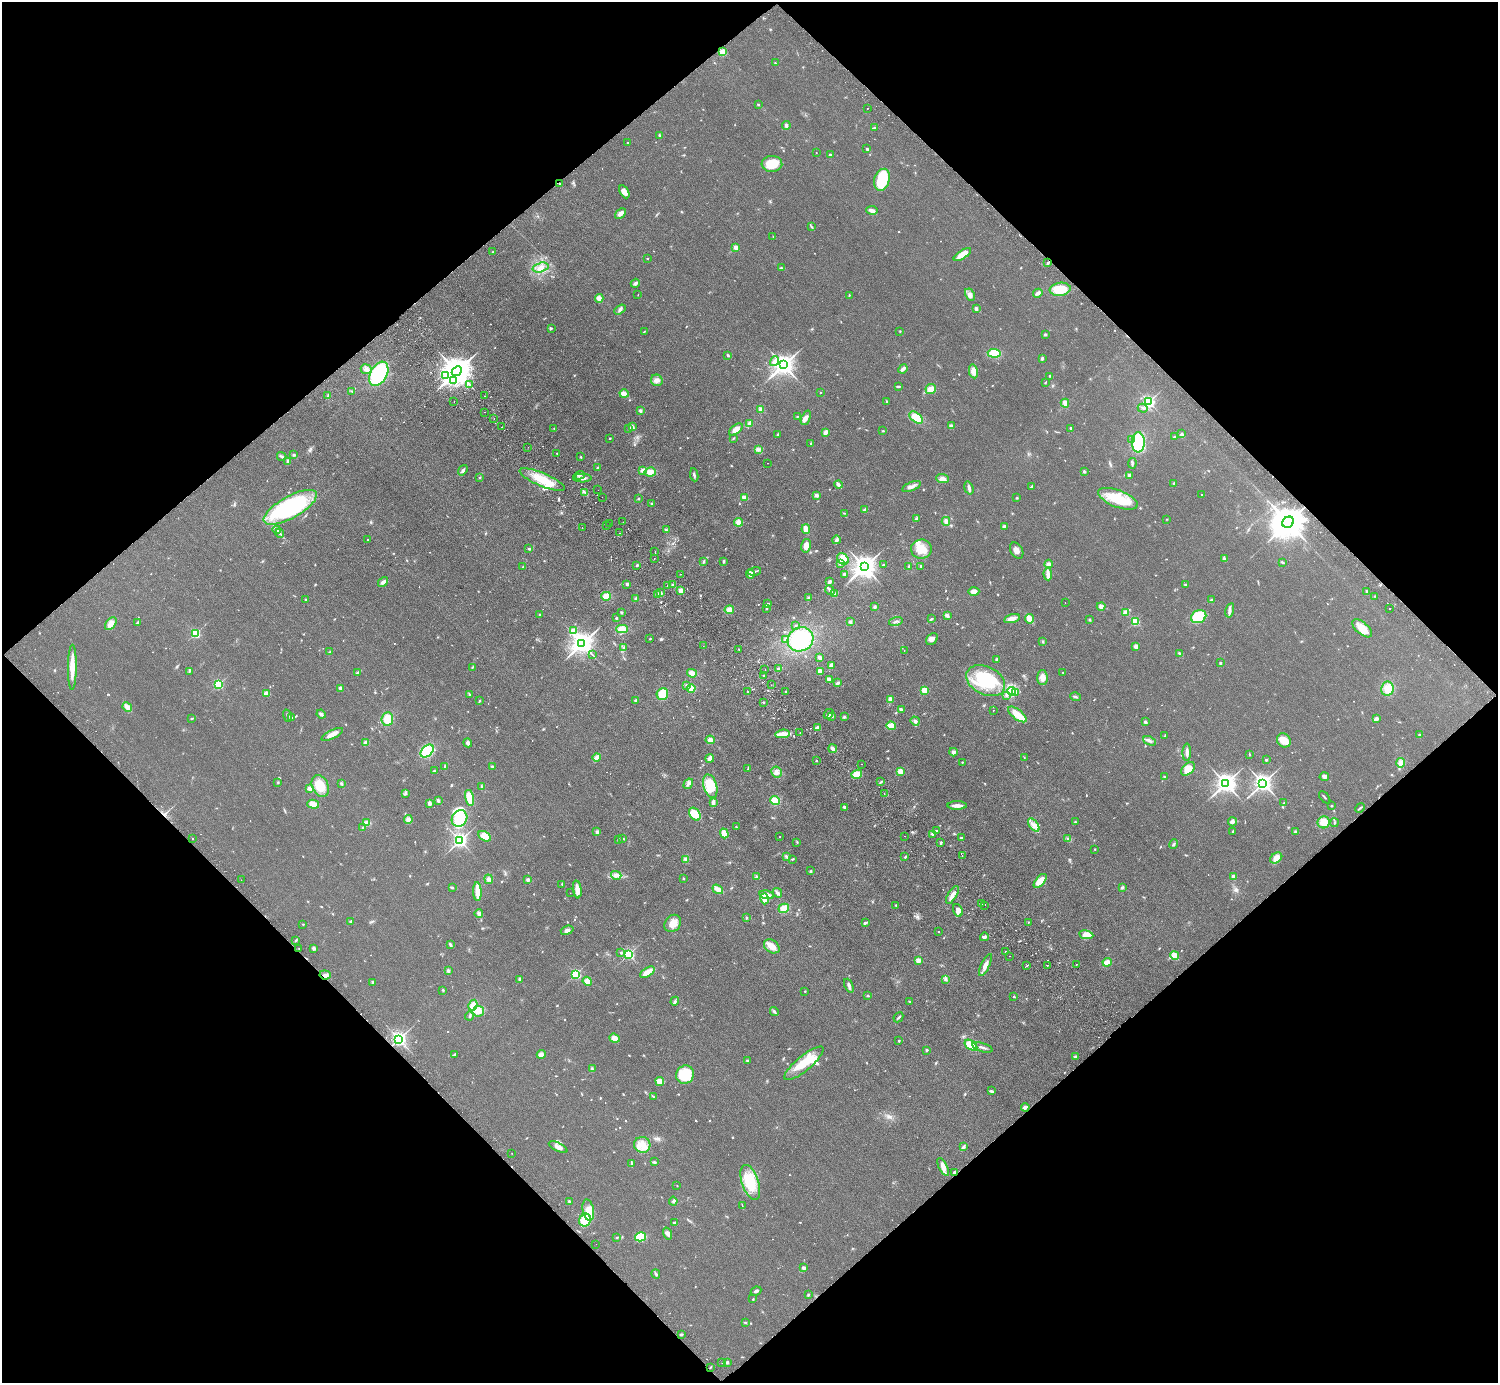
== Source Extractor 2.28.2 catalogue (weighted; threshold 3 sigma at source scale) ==
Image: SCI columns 45-6028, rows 202-5723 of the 6072 x 6066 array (HDU 1 of 3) = the unmasked area's bounding box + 8 px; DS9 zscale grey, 4 x 4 block average (1 PNG px = mean of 4 x 4 image px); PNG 1500 x 1385 px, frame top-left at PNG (2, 2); each listed source drawn as its Kron ellipse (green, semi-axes under 4 px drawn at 4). Shown black and unused: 50% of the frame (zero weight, under 2 of 3 exposures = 3% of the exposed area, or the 3 px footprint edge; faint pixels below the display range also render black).
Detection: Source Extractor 2.28.2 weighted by HDU 2 'WHT'. Background 0.0639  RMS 0.0091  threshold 0.0409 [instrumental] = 3 sigma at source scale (4.5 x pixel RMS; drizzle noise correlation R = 1.50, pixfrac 1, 0.05/0.05 arcsec/px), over >= 5 px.
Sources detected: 876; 5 too faint to see at this stretch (4 x 4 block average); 5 inside a brighter object's white glare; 32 cosmic-ray / hot-pixel residue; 2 long thin detections or spike segments (spike, bleed or trail) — neither listed nor drawn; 12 coinciding with a brighter row at this scale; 18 inside a brighter listed object's ellipse — not listed separately; of the other 802, all 500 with FLUX_AUTO >= 3.03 (the completeness limit of this list) listed and drawn (302 fainter detections not listed), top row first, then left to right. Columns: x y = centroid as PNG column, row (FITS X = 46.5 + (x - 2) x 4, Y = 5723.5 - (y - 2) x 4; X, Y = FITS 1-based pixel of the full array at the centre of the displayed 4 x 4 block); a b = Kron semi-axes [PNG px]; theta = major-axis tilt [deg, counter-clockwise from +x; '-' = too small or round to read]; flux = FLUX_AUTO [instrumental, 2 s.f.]
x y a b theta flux
723 52 2 2 - 260
775 63 3 2 - 3.4
758 104 2 2 - 5
867 108 2 2 - 3.2
786 125 4 3 - 11
874 128 3 2 - 4.2
659 135 3 2 - 4.5
627 142 2 2 - 4.9
867 149 3 2 - 5.6
816 152 2 2 - 3.4
830 155 2 2 - 26
772 164 10 8 -3 130
882 180 11 7 72 210
560 184 3 2 - 3.8
624 192 7 4 -59 32
872 210 6 3 -11 22
620 213 6 3 42 28
811 226 3 2 - 3.1
773 236 2 2 - 4.2
736 247 2 2 - 110
492 252 2 2 - 3.7
962 255 10 4 33 59
647 259 2 2 - 7.1
1048 263 3 2 - 8.9
540 268 8 4 15 34
781 268 4 2 - 7.6
635 283 5 3 - 14
1060 289 10 6 7 100
1038 293 5 3 - 20
638 295 2 2 - 3.3
849 295 3 2 - 4.3
970 295 6 4 -63 23
599 298 4 4 - 27
620 309 6 3 31 12
976 309 3 2 - 12
551 328 4 3 - 7.6
644 331 3 2 - 3.8
900 331 2 2 - 4.2
1045 334 3 2 - 5.8
994 353 6 4 -6 98
728 355 3 2 - 7.3
1042 358 3 2 - 13
774 361 5 3 - 26
783 365 3 3 - 4900
366 369 5 5 - 21
903 369 5 3 - 19
457 371 5 4 - 14000
973 371 7 4 -79 35
379 374 13 8 60 420
445 375 2 2 - 4.7
1049 376 2 2 - 3.8
657 380 6 5 - 23
453 381 2 2 - 7.2
1045 383 3 2 - 4.1
470 385 2 2 - 4.3
898 386 3 2 - 8.3
931 389 5 5 - 41
352 391 2 2 - 3.4
820 392 2 2 - 5.8
624 394 4 3 - 37
328 396 4 2 - 7.5
485 396 2 2 - 3.4
454 401 2 2 - 3.2
887 401 2 2 - 3.2
1149 402 2 2 - 1000
1065 403 4 3 - 26
1143 408 5 2 - 8.3
761 409 3 3 - 24
640 411 3 2 - 11
485 412 2 2 - 4.5
798 416 3 2 - 3
916 417 8 4 -40 86
494 418 2 2 - 3.1
806 418 7 4 67 21
749 423 4 2 - 34
951 426 4 3 - 14
502 427 2 2 - 8.8
633 427 4 3 - 12
629 428 4 2 - 6.2
1071 428 2 2 - 28
554 429 2 2 - 3
736 429 8 4 37 41
883 431 3 2 - 4.5
825 432 3 2 - 27
778 434 3 2 - 5.6
1182 434 2 2 - 15
1175 436 3 2 - 5.9
610 438 2 2 - 3.4
733 438 4 2 - 4
1132 440 2 2 - 5.2
1138 442 10 6 -89 270
811 443 2 2 - 4.3
528 447 2 2 - 6.8
758 450 4 3 - 15
557 453 2 2 - 3.2
294 455 3 2 - 6.1
282 456 5 3 - 10
581 457 2 2 - 3.5
288 461 4 3 - 9.1
767 463 2 2 - 3.6
1132 463 5 2 - 8.5
597 468 2 2 - 4.9
463 470 6 3 54 11
643 470 4 2 - 8.4
1084 471 3 2 - 7.2
650 472 6 4 13 42
579 475 5 2 - 7.4
694 475 6 2 -83 11
1129 475 2 2 - 19
479 477 3 2 - 3.6
582 478 9 3 -1 29
942 479 6 4 -3 31
542 480 24 6 -23 140
1174 483 2 2 - 4.6
838 485 4 2 - 23
1032 486 4 2 - 6.5
911 487 10 3 22 27
969 488 7 3 -72 16
598 490 2 2 - 3.6
585 492 2 2 - 4
1201 494 2 2 - 4
816 495 4 3 - 12
602 497 2 2 - 4.8
745 497 4 2 - 35
638 498 3 2 - 3.5
1017 498 3 2 - 3.6
1118 499 21 8 -21 190
652 503 2 2 - 5.4
290 507 30 11 29 700
865 510 3 2 - 20
844 513 2 2 - 3.4
916 519 4 2 - 8.9
1167 519 2 2 - 3.2
946 521 4 3 - 21
623 522 2 2 - 9.3
738 522 4 4 - 30
1288 522 6 5 - 15000
609 523 2 2 - 4.5
607 525 2 2 - 4.2
1004 526 3 2 - 14
582 528 2 2 - 5.3
806 529 5 2 - 60
277 530 4 2 - 7.6
666 530 4 2 - 7.2
280 533 4 2 - 6.9
620 533 2 2 - 3.4
368 540 2 2 - 3.5
836 540 4 3 - 14
806 546 7 5 78 32
529 549 3 2 - 6.4
921 549 10 9 - 81
1017 551 9 6 -59 25
655 552 2 2 - 3.1
654 558 2 2 - 8
843 559 6 5 - 81
1225 559 4 2 - 15
704 561 3 2 - 6.7
724 561 4 2 - 7.3
1283 562 4 2 - 7.3
840 563 4 4 - 12
1049 564 4 3 - 17
637 565 2 2 - 8.3
883 565 2 2 - 12
909 566 2 2 - 3.5
921 566 2 2 - 6.7
523 567 3 2 - 3.4
864 567 4 3 - 6000
755 571 6 2 16 11
681 574 2 2 - 6
750 574 5 2 - 35
844 574 2 2 - 8.4
1048 574 6 2 -87 40
383 582 5 4 - 17
829 582 3 2 - 18
627 584 2 2 - 39
667 585 2 2 - 4.1
673 585 3 3 - 9
1186 585 3 2 - 11
681 590 4 3 - 31
830 590 5 2 - 10
974 591 5 3 - 37
1367 592 4 2 - 6.5
660 593 3 3 - 16
834 593 3 2 - 8.4
657 594 3 2 - 7.2
606 596 5 4 - 43
1375 596 3 2 - 4.3
809 598 3 3 - 12
306 599 2 2 - 17
636 599 3 3 - 14
1212 600 3 2 - 8.1
1065 602 2 2 - 4.6
768 604 3 2 - 7.6
1101 606 4 4 - 18
875 607 2 2 - 11
766 608 3 2 - 3.9
1389 609 2 2 - 6
729 610 5 4 - 34
1230 610 7 3 76 17
621 612 2 2 - 7.1
1125 612 2 2 - 150
539 614 2 2 - 9.4
947 615 4 3 - 17
1199 617 8 6 26 180
616 618 2 2 - 17
1012 618 8 4 15 34
931 619 4 2 - 6.4
1029 619 5 3 - 59
1090 620 3 3 - 5.5
896 621 7 2 17 9.7
1135 621 2 2 - 390
850 622 3 2 - 9.8
137 623 4 2 - 7.9
111 624 7 4 51 36
796 626 2 2 - 8.6
1362 628 12 6 -40 57
622 629 6 4 -1 55
574 630 2 2 - 160
195 633 2 2 - 580
650 639 2 2 - 9.3
786 639 4 3 - 13
801 639 13 12 - 330
932 639 7 5 44 22
1043 641 3 2 - 5.3
582 644 4 3 - 5800
703 646 2 2 - 5.5
1136 646 4 3 - 22
624 648 3 2 - 5.8
739 649 2 2 - 4.3
904 650 2 2 - 4
330 652 2 2 - 3.5
592 654 3 2 - 3.6
1180 654 3 2 - 21
820 657 3 2 - 28
997 659 2 2 - 12
1220 663 2 2 - 18
831 666 4 3 - 27
72 667 23 4 89 82
472 667 3 2 - 4.6
778 669 2 2 - 19
765 670 2 2 - 5.8
189 671 3 2 - 5.8
820 671 3 3 - 39
1063 672 2 2 - 5.3
357 673 3 3 - 12
692 673 5 4 - 32
764 676 2 2 - 8.1
1042 677 7 5 89 34
829 679 4 2 - 30
986 681 20 14 -27 280
837 683 4 2 - 12
218 684 2 2 - 520
686 685 3 2 - 5.1
771 685 2 2 - 3.1
340 688 3 3 - 12
691 688 4 4 - 61
1387 689 7 6 - 63
924 690 2 2 - 150
1011 691 4 4 - 21
747 692 2 2 - 3.2
786 692 2 2 - 5.4
1016 692 4 2 - 9.7
266 693 4 3 - 35
469 694 3 2 - 7
662 694 6 5 - 94
1006 695 3 2 - 5
1075 697 5 2 - 10
890 699 4 3 - 21
635 700 3 2 - 6.7
479 701 2 2 - 5.3
763 702 2 2 - 4
127 707 5 2 - 48
901 709 3 2 - 11
993 711 2 2 - 4.7
321 714 4 3 - 14
828 714 5 3 - 20
1017 714 11 5 -38 95
287 716 6 2 -71 11
832 716 4 3 - 9.1
291 717 2 2 - 3.2
844 717 3 2 - 6.9
192 718 2 2 - 3.7
1376 718 3 2 - 24
387 719 7 6 - 76
915 721 5 3 - 14
1145 722 3 2 - 13
891 726 5 4 - 57
817 728 4 2 - 19
800 732 2 2 - 5.2
332 734 12 3 27 38
783 734 7 3 4 66
1419 735 2 2 - 7.1
1165 736 3 2 - 3.7
710 740 5 3 - 25
1284 740 7 6 - 66
1150 741 7 2 -23 12
366 743 3 2 - 50
468 743 5 4 - 12
833 749 4 2 - 24
427 751 8 5 42 150
953 752 4 3 - 14
1187 752 8 2 88 21
1249 754 3 2 - 3.5
597 757 4 3 - 26
710 758 4 3 - 33
1024 758 2 2 - 3.2
1266 760 2 2 - 17
816 761 2 2 - 3.4
962 762 2 2 - 8.6
1401 763 5 4 - 27
861 764 2 2 - 3.9
445 766 4 3 - 8.4
492 766 3 2 - 6
748 769 3 2 - 4.8
1188 769 8 5 43 67
434 771 2 2 - 5.7
900 771 2 2 - 160
776 772 6 5 - 25
857 774 5 4 - 69
1164 777 3 2 - 5.4
1324 777 5 3 - 17
881 782 3 2 - 6.5
278 783 3 2 - 3.7
1226 783 3 3 - 3900
1263 783 3 3 - 3200
341 784 3 2 - 10
688 784 6 3 58 14
320 786 11 8 -65 120
710 786 12 6 -73 150
482 787 3 2 - 9.8
310 789 2 2 - 140
405 794 3 2 - 4.9
884 794 2 2 - 9.5
1325 797 7 2 -51 5.9
469 798 8 4 -76 88
438 801 4 3 - 8.4
775 801 5 4 - 85
713 802 4 2 - 26
429 803 3 2 - 26
1284 803 2 2 - 4.3
313 804 6 4 -16 41
957 805 9 2 1 39
1331 806 2 2 - 4.5
844 807 4 2 - 7.4
1360 808 5 2 - 8
695 814 7 5 -55 87
459 818 8 7 - 140
408 820 4 4 - 23
1075 822 3 2 - 6.1
1232 822 4 4 - 18
1324 822 6 6 - 59
367 823 3 2 - 74
1334 823 4 2 - 5.6
1034 825 8 4 -53 31
736 827 3 2 - 3.6
362 828 2 2 - 5.1
936 831 2 2 - 7.2
1296 831 3 2 - 4.9
597 832 4 3 - 10
1233 832 3 2 - 7.5
724 833 5 3 - 59
932 834 3 2 - 5.5
485 836 7 4 -31 51
780 836 2 2 - 4.5
904 836 2 2 - 4.3
192 838 2 2 - 4.3
623 838 4 2 - 4.4
961 838 2 2 - 37
1068 839 2 2 - 4
618 840 3 2 - 8.1
460 841 2 2 - 1900
797 842 3 2 - 3.9
941 842 2 2 - 15
1173 844 5 2 - 8.2
1095 849 2 2 - 7.7
962 855 2 2 - 3.7
787 856 4 3 - 7.9
905 857 3 2 - 5.3
1276 858 7 4 36 46
686 859 3 3 - 21
792 859 3 2 - 5.7
811 871 3 2 - 5.7
616 875 5 3 - 24
1234 876 2 2 - 70
756 877 4 3 - 9.2
683 878 2 2 - 21
488 879 5 3 - 14
241 880 2 2 - 5.1
528 880 3 3 - 11
1040 881 8 4 48 65
562 884 4 2 - 3.9
1122 887 3 3 - 8.7
452 888 3 2 - 4.9
577 889 9 4 -83 41
718 889 6 3 -37 44
477 891 9 2 -87 92
570 893 2 2 - 3.7
777 893 5 3 - 10
767 895 7 4 -10 28
952 895 10 3 58 32
764 899 5 3 - 53
982 904 2 2 - 5
896 905 2 2 - 3.5
985 905 2 2 - 4.1
784 908 5 4 - 51
958 910 6 4 -67 27
479 913 4 3 - 15
746 918 3 2 - 5.3
351 921 3 2 - 7.7
1028 922 2 2 - 3.3
673 923 9 7 49 63
865 923 4 2 - 11
303 924 2 2 - 3.3
567 930 6 4 19 20
939 932 2 2 - 4.7
1086 935 7 4 -9 64
984 937 4 4 - 11
296 940 4 2 - 5.8
450 944 3 3 - 7.9
772 946 8 6 -34 53
299 948 2 2 - 3
313 948 3 2 - 14
1006 951 2 2 - 5.3
620 953 2 2 - 3.5
629 954 2 2 - 810
1175 955 4 4 - 42
1009 956 2 2 - 3.6
918 960 4 3 - 21
1107 962 5 4 - 33
1076 964 2 2 - 6.9
985 965 12 4 64 33
1027 965 2 2 - 7.7
1047 965 2 2 - 5
448 971 3 2 - 13
647 972 8 3 31 55
575 974 2 2 - 690
325 975 6 4 -6 25
519 979 3 3 - 7.2
946 979 3 2 - 6.1
587 981 5 4 - 35
373 982 2 2 - 27
849 986 7 2 -67 20
443 990 2 2 - 5.3
805 991 2 2 - 3.6
868 996 3 2 - 4
1014 996 2 2 - 5.3
675 1001 4 3 - 9
910 1002 3 2 - 3.7
473 1005 5 3 - 61
478 1011 6 5 - 44
774 1012 4 2 - 8.9
469 1016 4 2 - 7.7
898 1017 5 2 - 8.9
614 1038 5 4 - 33
399 1039 2 2 - 2100
899 1041 2 2 - 4.6
971 1045 7 4 -34 100
982 1047 10 2 -17 18
926 1050 2 2 - 29
455 1054 4 2 - 6.6
541 1054 4 4 - 21
1075 1056 2 2 - 3.5
747 1061 3 2 - 5.7
804 1063 24 7 40 160
592 1069 3 2 - 6.5
685 1075 9 8 - 200
660 1081 4 3 - 45
991 1091 4 3 - 7.4
653 1096 2 2 - 4
1025 1107 4 3 - 22
642 1145 8 8 - 54
558 1147 10 4 -26 27
963 1147 4 3 - 11
512 1153 2 2 - 4.2
654 1162 3 2 - 5.2
631 1164 3 2 - 4.8
943 1167 10 4 -63 36
955 1172 4 3 - 9.2
750 1182 18 8 -71 170
677 1186 2 2 - 3.2
673 1201 4 3 - 11
570 1202 3 2 - 11
742 1206 3 2 - 3.3
588 1210 11 5 -79 50
585 1220 6 5 - 120
675 1223 3 3 - 12
668 1234 6 4 -70 19
617 1237 2 2 - 3.5
641 1237 5 4 - 170
596 1244 2 2 - 6
803 1268 2 2 - 58
656 1274 5 2 - 10
756 1291 5 2 - 12
808 1295 3 2 - 5
753 1299 2 2 - 4.7
745 1322 3 2 - 4.5
681 1334 3 2 - 7.7
727 1362 2 2 - 24
722 1363 2 2 - 26
710 1367 2 2 - 4.1
Overlapping masked pixels (flux is a lower limit): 4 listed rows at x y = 560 184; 1288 522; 325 975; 955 1172
Diffuse or blended objects may show on this block-average render without a row.